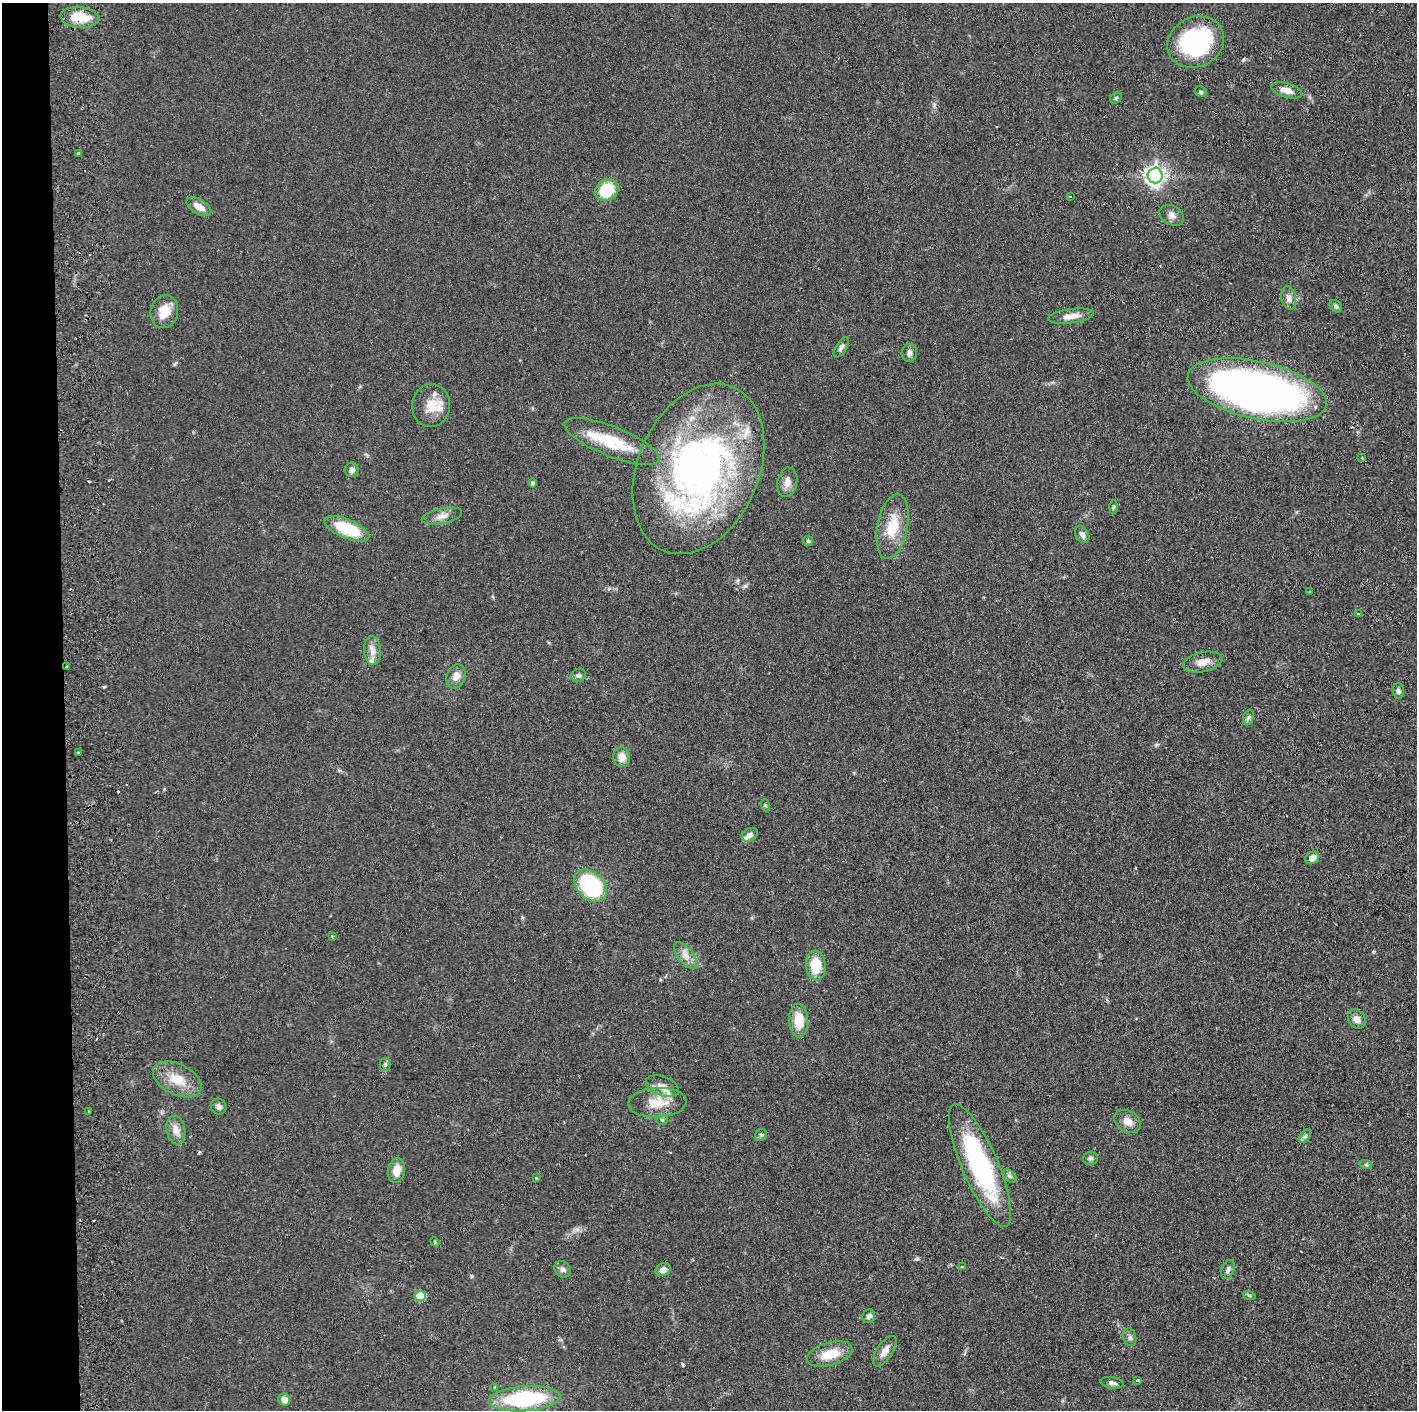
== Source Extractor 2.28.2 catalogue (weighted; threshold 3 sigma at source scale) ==
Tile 4 of 3 x 3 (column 1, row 2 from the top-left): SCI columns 60-1474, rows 1412-2819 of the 4364 x 4231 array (HDU 1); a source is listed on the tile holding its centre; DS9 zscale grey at full resolution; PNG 1419 x 1412 px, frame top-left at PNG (2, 3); each listed source drawn as its Kron ellipse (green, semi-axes under 4 px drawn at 4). Shown black and unused: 4% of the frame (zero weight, under 2 of 3 exposures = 3% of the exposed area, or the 3 px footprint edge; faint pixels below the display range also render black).
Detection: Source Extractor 2.28.2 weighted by HDU 2 'WHT'; one run over the whole footprint, this tile lists its part. Background 0.0611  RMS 0.0056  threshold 0.0252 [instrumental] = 3 sigma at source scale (4.5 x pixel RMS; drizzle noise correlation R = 1.50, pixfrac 1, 0.05/0.05 arcsec/px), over >= 5 px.
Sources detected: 91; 3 cosmic-ray / hot-pixel residue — neither listed nor drawn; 4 inside a brighter listed object's ellipse — not listed separately; the other 84 listed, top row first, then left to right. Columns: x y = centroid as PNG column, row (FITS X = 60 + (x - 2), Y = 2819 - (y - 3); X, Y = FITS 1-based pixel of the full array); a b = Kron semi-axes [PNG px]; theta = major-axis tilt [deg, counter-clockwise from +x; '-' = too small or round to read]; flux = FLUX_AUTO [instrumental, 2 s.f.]
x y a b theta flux
80 17 19 10 -5 14
1196 42 29 25 26 68
1287 90 16 7 -16 5.2
1201 92 6 5 - 0.94
1116 98 6 5 - 0.87
79 153 4 3 - 1.5
1155 175 8 7 - 290
607 190 12 10 33 20
1070 196 3 2 - 0.4
199 207 14 7 -31 5.3
1172 215 13 9 -29 3.2
1289 298 12 7 -78 2.9
1336 306 7 5 -44 1.1
164 312 17 13 75 8.6
1071 316 23 7 7 5.5
841 347 11 5 58 2
909 353 9 7 78 2.3
1257 390 71 28 -12 350
431 405 21 19 83 10
612 442 51 15 -22 25
1362 458 3 3 - 1.1
698 469 89 60 67 250
352 470 7 6 - 2.2
787 482 15 10 80 4.2
532 483 5 4 - 1.5
1113 507 6 4 87 0.84
442 516 20 8 11 4.4
892 527 33 15 79 17
347 529 24 9 -22 25
1082 535 9 6 -58 2.4
808 541 5 5 - 0.88
1310 592 4 3 - 0.56
1358 614 3 3 - 1.1
372 650 14 8 -85 4.1
1203 662 20 10 12 5.6
66 667 3 2 - 0.57
579 675 7 6 - 1.5
456 676 12 9 71 4.7
1398 691 8 6 -87 1.7
1248 717 8 5 70 1.3
79 752 3 3 - 1.5
622 757 10 8 -86 4.9
765 805 6 4 -71 0.75
750 835 8 6 31 2.3
1312 858 7 6 - 4.3
591 886 19 13 -46 56
332 936 3 2 - 1.1
685 955 16 7 -51 4.3
816 965 15 10 -84 15
1357 1019 10 8 -54 3.5
799 1020 17 9 -87 12
385 1064 6 5 - 1
177 1079 26 15 -26 13
662 1086 17 9 -20 4.9
657 1103 29 15 3 13
219 1107 8 7 - 1.7
89 1111 3 2 - 0.81
662 1120 5 5 - 0.76
1128 1121 14 10 -31 4.9
176 1130 14 9 -80 4.7
761 1135 6 5 - 1.1
1305 1136 8 4 53 1.3
1090 1158 7 6 - 1.4
980 1165 66 18 -67 85
1366 1165 6 4 -18 0.85
396 1170 12 8 80 6.6
1009 1176 8 5 -44 1.5
536 1178 3 3 - 1.1
435 1242 5 4 - 0.57
962 1267 3 3 - 0.65
563 1269 9 7 -48 2.2
1228 1269 10 6 67 2.2
663 1270 8 6 26 3.2
1249 1295 6 4 -19 0.82
420 1296 5 5 - 20
869 1316 7 6 - 2
1130 1337 9 6 -79 1.8
885 1351 17 8 57 4.2
830 1354 23 11 16 12
1138 1380 4 3 - 1.6
1112 1383 12 5 -9 2
495 1387 4 3 - 1.5
525 1399 36 12 4 56
284 1400 6 5 - 5
Overlapping masked pixels (flux is a lower limit): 2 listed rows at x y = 80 17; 698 469